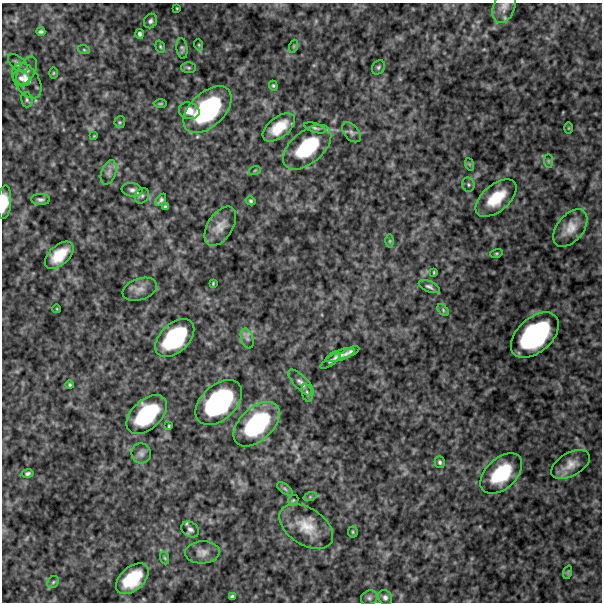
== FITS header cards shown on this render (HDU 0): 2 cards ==
NAXIS1  =                  600
NAXIS2  =                  600

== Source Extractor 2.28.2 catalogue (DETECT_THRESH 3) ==
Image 600 x 600 px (HDU 0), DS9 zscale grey, 1 PNG px = 1 image px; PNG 604 x 604 px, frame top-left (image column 1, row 600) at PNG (2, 3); each listed source drawn as its Kron ellipse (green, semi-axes under 4 px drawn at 4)
Background 494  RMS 120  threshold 367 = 3 sigma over >= 5 px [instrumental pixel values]
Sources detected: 85; all 85 listed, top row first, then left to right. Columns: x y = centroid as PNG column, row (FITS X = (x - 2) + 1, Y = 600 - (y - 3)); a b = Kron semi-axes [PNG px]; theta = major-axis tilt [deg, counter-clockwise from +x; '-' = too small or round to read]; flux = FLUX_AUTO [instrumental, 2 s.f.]
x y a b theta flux
504 7 17 11 70 6.3e+04
177 8 3 2 - 6.2e+03
150 21 7 6 - 2.4e+04
41 32 4 3 - 1.5e+04
139 34 5 4 - 1.8e+04
199 45 6 3 -72 8.6e+03
294 46 7 4 71 1.1e+04
160 47 6 4 -70 1.2e+04
182 48 10 5 -83 1.9e+04
84 50 6 4 -19 1.0e+04
18 63 11 6 -40 3.1e+04
378 67 7 6 - 1.8e+04
189 68 7 5 -2 1.5e+04
27 71 15 8 61 4.8e+04
53 73 6 4 89 8.8e+03
21 78 9 7 -35 3.9e+04
27 81 19 12 -58 9.9e+04
273 86 5 4 - 1.1e+04
27 100 8 5 -76 1.9e+04
160 104 6 3 1 9.1e+03
208 110 29 17 44 9.1e+05
189 111 10 8 -15 7.8e+04
120 122 6 5 - 1.4e+04
279 127 19 10 38 1.9e+05
315 128 11 4 -18 2.1e+04
569 128 6 3 90 7.8e+03
351 132 11 7 -50 3.2e+04
94 136 3 3 - 6.3e+03
307 147 28 16 41 4.8e+05
548 161 7 4 -90 1.5e+04
469 164 6 4 -71 1.2e+04
255 170 6 3 20 9.4e+03
109 172 13 7 69 4.1e+04
468 185 7 6 - 2.0e+04
132 190 10 6 -9 3.3e+04
142 196 8 7 - 2.4e+04
496 198 24 13 40 2.6e+05
40 199 9 5 0 2.4e+04
161 200 7 4 56 1.8e+04
251 201 5 4 - 1.3e+04
4 202 16 7 86 1.3e+05
165 206 4 3 - 1.2e+04
220 226 22 12 58 9.2e+04
570 228 22 13 51 1.2e+05
390 241 6 4 89 1.1e+04
496 254 6 4 17 1.2e+04
59 255 17 9 42 1.8e+05
434 272 3 2 - 7.2e+03
213 283 3 2 - 8.0e+03
429 286 11 5 -23 2.5e+04
140 289 18 10 19 6.4e+04
57 309 4 3 - 6.1e+03
443 310 7 4 -47 1.2e+04
535 335 28 17 42 1.1e+06
175 338 23 14 43 6.5e+05
247 338 10 6 -73 2.7e+04
349 352 11 4 25 3.2e+04
340 355 15 5 19 4.7e+04
330 361 12 4 35 1.7e+04
301 383 17 6 -46 4.2e+04
70 385 4 4 - 1.1e+04
307 393 9 5 -75 1.9e+04
219 402 27 17 43 1.0e+06
147 414 24 14 43 5.8e+05
257 424 27 16 43 7.4e+05
169 426 3 3 - 8.9e+03
141 453 10 9 - 3.6e+04
440 462 6 5 - 1.6e+04
570 465 21 11 29 1.0e+05
28 473 6 4 11 1.8e+04
501 474 25 15 43 4.1e+05
285 489 9 4 -36 2.0e+04
310 497 7 4 18 1.5e+04
293 500 6 4 43 1.1e+04
306 526 30 18 -33 2.1e+05
190 529 9 7 -33 3.1e+04
353 532 5 5 - 1.2e+04
202 552 17 11 3 6.2e+04
165 558 6 4 -71 1.1e+04
568 572 7 4 72 1.0e+04
132 579 19 11 41 3.1e+05
53 582 6 5 - 1.6e+04
232 596 4 3 - 1.2e+04
385 597 8 6 -56 2.7e+04
369 598 8 7 - 2.5e+04
At the frame edge (FLAGS 8, measured only in part): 2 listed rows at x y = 504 7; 4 202